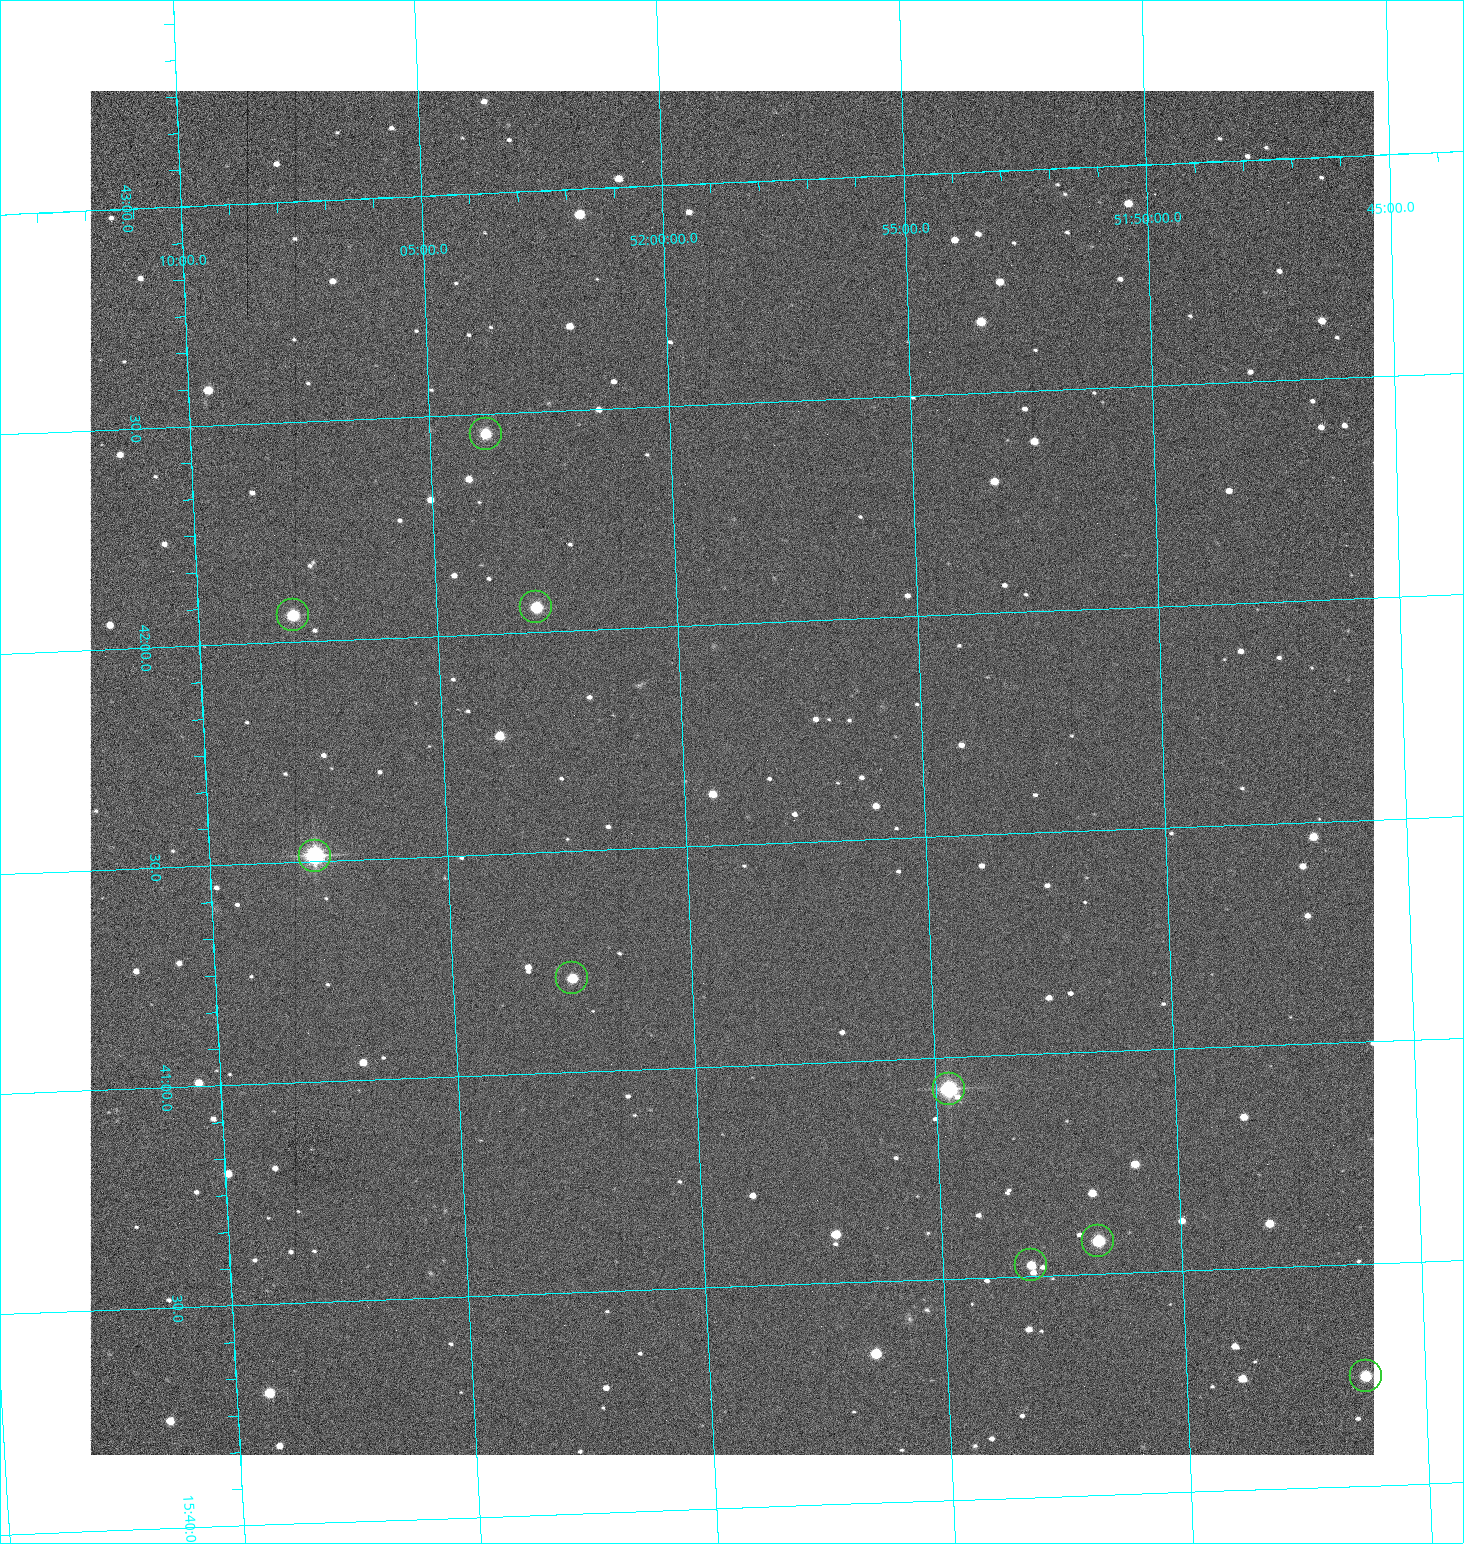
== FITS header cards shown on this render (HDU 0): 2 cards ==
NAXIS1  =                 1284 /fastest changing axis
NAXIS2  =                 1364 /next to fastest changing axis

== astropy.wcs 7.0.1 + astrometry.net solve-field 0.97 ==
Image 1284 x 1364 px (HDU 0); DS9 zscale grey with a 90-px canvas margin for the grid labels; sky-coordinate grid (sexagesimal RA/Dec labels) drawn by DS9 from the SOLVED WCS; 9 Tycho-2 reference stars matched to detected sources circled (green)
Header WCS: RA---TAN/DEC--TAN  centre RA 15:41:40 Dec +51:59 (235.42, +51.98 deg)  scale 1.26 arcsec/px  FOV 26.9' x 28.5'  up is +92 deg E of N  parity flipped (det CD > 0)
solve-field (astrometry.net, Tycho-2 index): VERIFIED the header's WCS against the Tycho-2 star catalogue (9 matches, 0 conflicts) and refined it, rather than solving blind
Solved WCS: RA---TAN-SIP/DEC--TAN-SIP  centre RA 15:41:40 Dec +51:59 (235.42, +51.98 deg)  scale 1.25 arcsec/px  FOV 26.8' x 28.5'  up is +92 deg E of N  parity flipped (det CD > 0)
The solver's refit moves the header's centre by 0.77 arcsec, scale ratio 0.9976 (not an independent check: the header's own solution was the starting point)
Tycho-2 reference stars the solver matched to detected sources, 9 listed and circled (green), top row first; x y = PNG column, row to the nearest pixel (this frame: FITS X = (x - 90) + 1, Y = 1364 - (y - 91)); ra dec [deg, ICRS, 3 dp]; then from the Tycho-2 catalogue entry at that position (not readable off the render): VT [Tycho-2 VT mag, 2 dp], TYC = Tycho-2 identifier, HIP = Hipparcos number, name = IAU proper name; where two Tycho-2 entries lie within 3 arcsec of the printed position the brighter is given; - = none
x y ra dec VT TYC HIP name
486 434 235.614 +52.064 11.61 3489-1132-1 - -
536 607 235.514 +52.049 11.19 3489-1407-1 - -
293 615 235.515 +52.133 11.12 3489-1380-1 - -
315 856 235.378 +52.130 9.31 3489-1322-1 76850 -
572 978 235.303 +52.042 11.52 3489-958-1 - -
949 1089 235.232 +51.912 9.59 3489-824-1 - -
1098 1241 235.143 +51.862 10.97 3489-1016-1 - -
1031 1265 235.131 +51.886 12.29 3489-908-1 - -
1366 1376 235.062 +51.771 11.53 3489-1453-1 - -